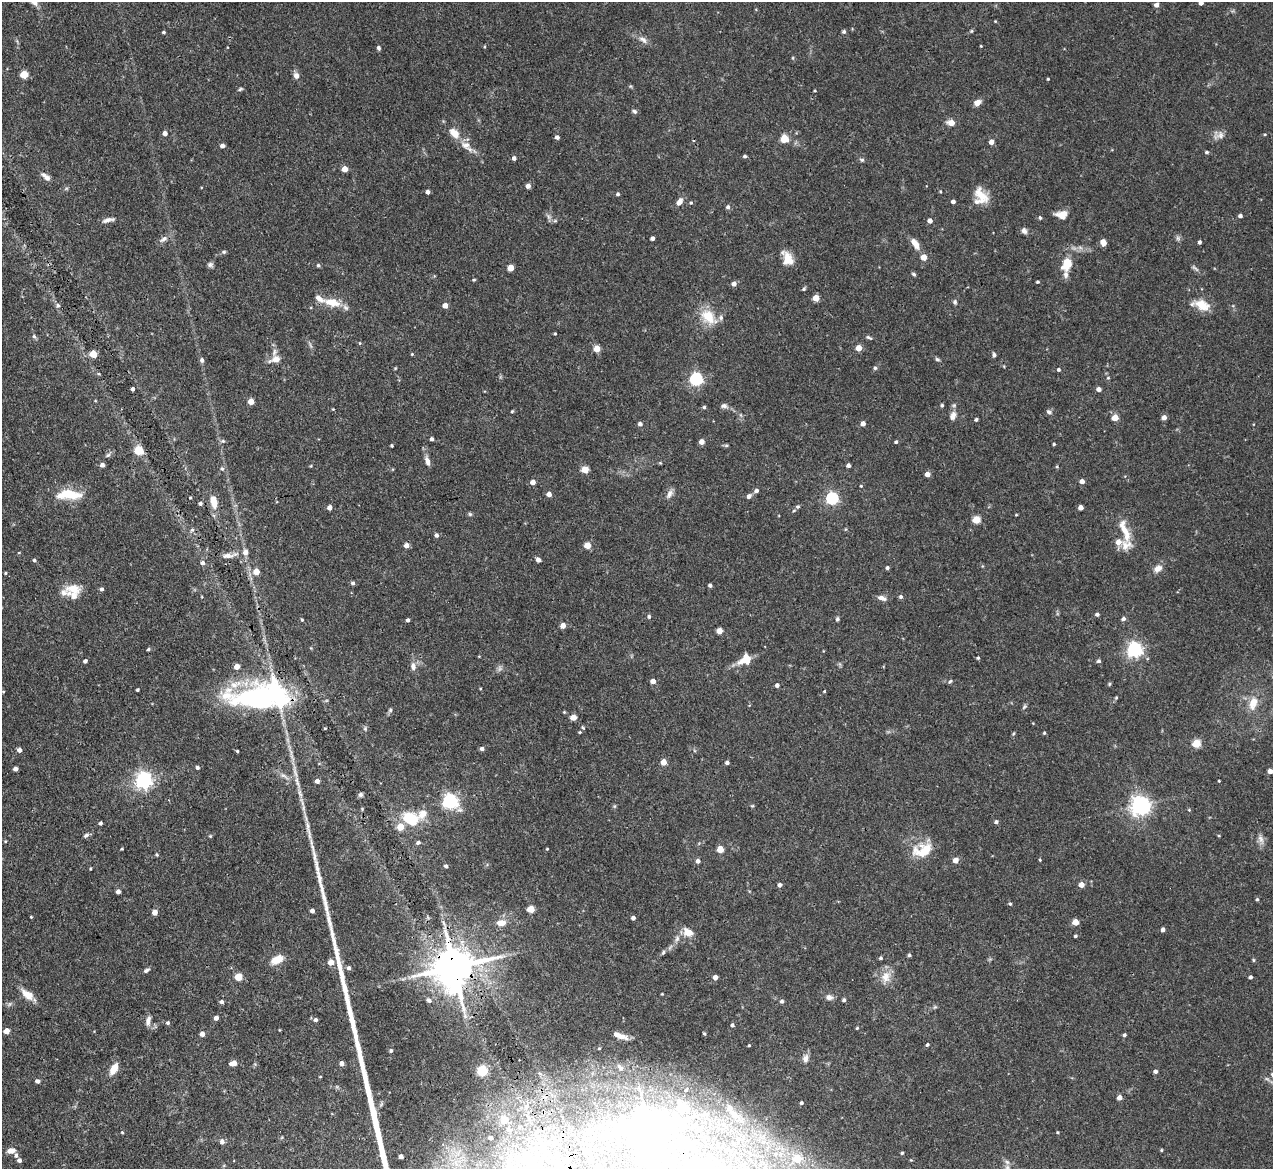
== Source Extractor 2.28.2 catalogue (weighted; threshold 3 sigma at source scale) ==
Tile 7 of 4 x 4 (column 3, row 2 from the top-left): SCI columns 2543-3813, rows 2593-3759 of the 5085 x 5067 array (HDU 1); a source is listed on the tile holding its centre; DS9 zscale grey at full resolution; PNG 1275 x 1171 px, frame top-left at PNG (2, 2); no overlay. Shown black and unused: <1% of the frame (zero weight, under 3 of 4 exposures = <1% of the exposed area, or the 3 px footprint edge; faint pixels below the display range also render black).
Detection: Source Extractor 2.28.2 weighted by HDU 2 'WHT'; one run over the whole footprint, this tile lists its part. Background 0.0807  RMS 0.0035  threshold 0.0159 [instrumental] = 3 sigma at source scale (4.5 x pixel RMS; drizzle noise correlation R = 1.50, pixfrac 1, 0.05/0.05 arcsec/px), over >= 5 px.
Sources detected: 341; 1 too faint to see at this stretch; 1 long thin detection or spike segment (spike, bleed or trail) — not listed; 15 inside a brighter listed object's ellipse — not listed separately; the other 324 listed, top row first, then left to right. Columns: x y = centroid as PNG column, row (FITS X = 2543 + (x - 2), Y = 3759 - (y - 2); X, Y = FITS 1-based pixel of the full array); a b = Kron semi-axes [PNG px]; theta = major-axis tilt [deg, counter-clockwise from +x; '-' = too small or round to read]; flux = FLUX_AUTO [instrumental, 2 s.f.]
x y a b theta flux
1201 3 4 4 - 1.4
1156 5 4 4 - 1.8
972 31 5 3 - 0.39
164 32 3 3 - 0.53
844 32 5 5 - 0.68
643 40 14 7 -33 1.9
981 46 3 2 - 0.28
484 47 4 3 - 0.31
379 48 5 4 - 0.82
793 58 5 3 - 0.34
24 75 5 5 - 11
296 76 6 6 - 2.1
1048 79 3 3 - 0.34
240 89 7 4 28 0.53
815 91 4 2 - 0.34
977 103 6 5 - 3.6
634 111 7 5 -28 0.82
951 123 5 4 - 5.1
165 133 4 4 - 1.7
454 133 15 10 -44 4.1
1265 134 4 3 - 0.35
1219 136 18 8 22 2.1
557 137 4 4 - 1.2
784 138 8 7 - 4.2
991 142 4 4 - 2.4
466 145 13 10 -31 3.1
222 146 4 4 - 1.5
1207 152 5 4 - 0.59
745 156 4 4 - 0.66
514 158 4 4 - 1.2
862 160 6 5 - 0.61
345 169 4 4 - 4.1
46 177 14 6 -39 2
528 186 4 4 - 1.9
428 192 4 4 - 1.3
618 194 4 4 - 0.69
981 195 22 11 -53 6
953 201 4 4 - 1.3
679 202 9 6 57 2.2
691 203 4 4 - 0.41
728 207 5 5 - 0.96
1062 215 12 9 -4 3.8
1240 216 4 3 - 1.1
1040 218 5 4 - 0.54
108 220 16 5 12 1.6
555 221 6 3 -18 0.5
930 221 4 4 - 1.9
1024 231 8 6 -55 1.3
652 238 4 4 - 1.3
1178 238 7 6 - 0.81
163 239 13 7 28 1.7
1103 242 6 5 - 2.2
1199 242 4 3 - 0.72
915 243 13 6 -56 3.4
224 252 6 5 - 0.58
924 257 4 4 - 4.7
787 258 16 10 -61 5.1
1067 264 13 9 68 7.6
210 265 8 6 1 0.92
318 265 5 4 - 0.66
511 268 5 4 - 5.8
1195 268 13 3 -38 0.86
913 274 5 4 - 0.6
474 280 4 3 - 0.41
1037 282 4 3 - 0.48
734 284 5 4 - 1.7
804 289 5 4 - 0.55
816 298 5 4 - 5.2
332 302 21 10 -12 6.9
955 302 6 5 - 0.71
58 305 5 4 - 0.69
445 305 4 4 - 3.1
1202 305 17 10 -27 6.6
708 317 24 15 -42 8.3
555 334 3 3 - 0.35
34 336 7 5 -62 0.71
869 337 8 4 -28 0.67
360 343 5 3 - 0.32
859 348 4 4 - 4.5
597 349 5 4 - 6.1
93 354 5 5 - 10
412 354 4 3 - 0.36
994 355 6 5 - 0.8
276 359 12 9 10 2.9
937 359 6 5 - 0.62
202 360 5 5 - 1.1
395 368 4 4 - 0.31
875 368 5 5 - 0.55
1058 369 4 4 - 0.68
1108 378 4 4 - 0.41
696 379 6 5 - 63
133 389 3 3 - 0.96
1099 389 4 4 - 1.8
251 401 4 4 - 4.8
942 405 4 3 - 0.56
724 406 8 6 2 1.2
704 407 4 4 - 0.54
333 409 3 3 - 0.26
512 411 4 3 - 0.33
1049 412 7 6 - 0.87
953 416 11 7 68 2.2
1164 417 4 4 - 2
1115 418 5 4 - 5.3
976 419 3 3 - 0.74
863 423 4 4 - 2
640 424 4 4 - 1.3
432 439 4 3 - 0.93
223 441 7 5 -1 0.71
702 442 4 4 - 2.7
896 442 4 3 - 0.63
1054 444 3 3 - 0.42
726 445 5 5 - 0.5
392 446 3 3 - 0.5
138 450 5 5 - 16
108 455 8 4 36 0.73
427 461 12 6 -72 1.9
660 463 4 4 - 0.34
102 465 4 4 - 1.5
848 465 4 4 - 1.2
311 466 5 3 - 0.3
1057 466 5 4 - 0.41
222 469 6 4 -72 0.66
585 469 5 5 - 8
927 474 4 4 - 2.5
1082 481 4 4 - 1.9
533 482 4 4 - 2.5
861 486 4 3 - 0.3
756 491 5 5 - 1.2
549 494 4 4 - 2.1
669 494 12 7 67 1.7
69 495 33 12 -2 9.7
749 496 6 5 - 1.3
190 497 3 3 - 0.42
832 498 5 5 - 51
214 502 17 8 -80 4.6
200 504 4 4 - 0.78
798 507 5 5 - 0.65
1081 507 4 4 - 2.2
330 508 4 4 - 1.9
794 510 5 3 - 0.34
470 514 6 4 -46 0.55
1016 515 4 3 - 0.3
976 520 5 5 - 11
192 530 6 5 - 0.71
1125 531 34 9 -70 6.5
436 535 5 4 - 1.1
1118 542 6 6 - 3.1
406 545 5 4 - 2
587 545 5 4 - 5.5
245 552 7 6 - 1.9
227 556 14 7 5 2.3
34 560 4 4 - 0.62
538 560 4 4 - 1.7
202 563 6 5 - 1.1
887 568 4 4 - 0.74
1158 568 12 8 32 2.4
256 571 5 5 - 4.6
6 573 4 3 - 0.36
353 583 5 4 - 0.8
710 585 4 3 - 0.92
73 589 22 12 -2 5.5
102 589 5 4 - 0.76
901 596 5 5 - 0.78
882 598 11 6 -18 1.7
1097 614 4 4 - 0.93
649 617 5 5 - 0.69
837 619 6 5 - 0.58
1123 619 5 4 - 1.1
302 620 4 3 - 0.45
408 620 4 3 - 0.75
563 626 4 4 - 2.6
719 631 4 4 - 4.5
148 649 3 3 - 0.56
1134 650 6 6 - 110
479 656 4 3 - 0.26
978 658 4 3 - 0.47
745 659 17 11 32 5.5
85 661 4 4 - 1.1
1099 661 5 5 - 0.78
413 666 10 7 -82 2
237 667 4 4 - 3.2
653 681 4 4 - 2.5
950 681 6 4 52 0.52
1109 684 4 4 - 0.42
777 685 4 4 - 1.3
480 689 4 3 - 0.29
137 690 3 3 - 0.54
824 691 3 3 - 0.31
3 692 4 3 - 0.29
262 696 67 26 3 76
1116 698 5 4 - 0.42
1253 703 19 11 74 5.4
1024 707 7 4 46 0.58
390 710 6 5 - 0.62
564 712 4 4 - 0.31
573 717 5 4 - 4.4
325 728 4 3 - 0.39
583 728 5 4 - 0.44
365 729 6 5 - 0.61
580 732 4 4 - 0.35
1044 733 4 3 - 0.44
1196 744 5 5 - 14
482 749 5 4 - 1.1
19 750 4 4 - 1.7
237 751 3 3 - 0.42
663 762 4 4 - 5
727 763 4 3 - 1.1
197 767 4 4 - 0.88
15 769 4 4 - 1.4
1270 771 4 4 - 2.1
144 780 6 6 - 140
317 781 4 4 - 1.7
1219 781 3 2 - 0.33
297 782 17 5 -74 2.4
360 794 6 6 - 0.72
450 801 6 6 - 96
752 806 5 3 - 0.34
1140 806 7 6 - 210
1189 810 4 4 - 0.37
411 819 19 14 -30 12
996 822 5 4 - 0.93
100 823 4 4 - 0.81
86 835 7 5 28 0.95
210 836 4 4 - 0.39
1219 836 3 3 - 0.33
1261 839 15 7 -69 2
5 841 4 3 - 0.33
418 842 5 4 - 0.73
122 849 3 3 - 0.34
547 849 4 3 - 0.27
720 849 4 4 - 7.5
923 850 27 16 18 9.3
157 854 4 4 - 0.45
955 860 5 4 - 2.9
1040 860 4 3 - 0.33
698 861 4 4 - 1.3
446 866 5 4 - 0.72
90 869 3 3 - 0.37
780 885 4 4 - 1.2
1081 885 5 5 - 2.5
118 891 4 4 - 1.4
1257 899 4 4 - 0.54
1010 904 4 4 - 0.53
531 909 5 4 - 7.4
312 911 4 4 - 1.4
155 912 4 4 - 2.9
31 917 3 3 - 0.29
633 918 4 4 - 1.2
1075 922 4 4 - 5.8
501 923 11 7 3 2.8
1163 929 4 4 - 1.3
688 932 12 9 -29 3.8
1075 936 4 3 - 0.52
677 938 8 6 74 1.2
663 952 7 4 62 0.64
909 955 4 4 - 0.62
881 958 4 4 - 0.55
277 959 12 7 29 5.4
1253 960 5 4 - 0.43
331 962 5 4 - 3.9
454 967 13 12 - 1300
349 968 6 5 - 0.76
146 970 7 5 30 0.85
238 977 5 5 - 9.9
715 977 4 4 - 2.3
886 977 17 12 77 4.3
1250 977 4 3 - 0.86
27 994 19 9 -38 4
662 994 4 3 - 0.32
829 997 9 7 -5 1.5
429 1000 8 5 -46 0.9
844 1000 4 3 - 0.78
782 1001 5 4 - 0.84
222 1002 4 4 - 0.95
216 1018 4 4 - 1.6
315 1020 5 5 - 1
148 1021 13 6 76 1.7
168 1023 5 4 - 0.67
732 1025 4 4 - 0.86
857 1028 4 3 - 0.39
279 1030 4 3 - 0.25
6 1031 4 4 - 3.5
704 1033 4 3 - 0.5
202 1034 5 4 - 1.8
1124 1035 4 4 - 0.73
621 1036 16 6 -15 2.7
749 1045 3 3 - 0.38
927 1045 4 3 - 0.63
599 1048 3 2 - 0.29
391 1051 4 4 - 0.63
805 1058 10 7 74 2.1
233 1063 5 4 - 3.8
342 1063 4 4 - 1.6
620 1067 11 5 -48 0.92
114 1069 12 7 61 4.5
482 1071 5 5 - 27
1155 1071 4 4 - 1.1
320 1077 4 2 - 0.26
38 1081 5 4 - 0.94
686 1090 3 2 - 0.37
1119 1097 4 4 - 2.5
801 1103 4 4 - 0.72
527 1106 8 5 26 0.92
681 1107 5 5 - 9.2
734 1115 19 13 -34 7.2
504 1120 5 5 - 4.7
648 1127 11 10 - 580
508 1130 5 4 - 0.55
698 1130 7 7 - 1.4
122 1132 4 3 - 0.37
1057 1132 4 3 - 0.39
490 1138 4 3 - 0.99
222 1141 7 6 - 1.1
545 1144 8 4 89 1.2
734 1144 8 6 -87 1.6
1161 1150 4 4 - 0.36
11 1151 10 6 6 2.2
902 1153 4 3 - 0.52
401 1156 4 4 - 1.4
797 1158 6 5 - 7.1
19 1160 5 4 - 1.1
568 1160 7 6 - 2
718 1162 6 5 - 0.89
558 1163 10 9 - 3.6
Overlapping masked pixels (flux is a lower limit): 3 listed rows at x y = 262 696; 454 967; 648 1127
Isophote crosses this tile's border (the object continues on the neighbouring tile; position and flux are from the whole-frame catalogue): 1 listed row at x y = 1201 3